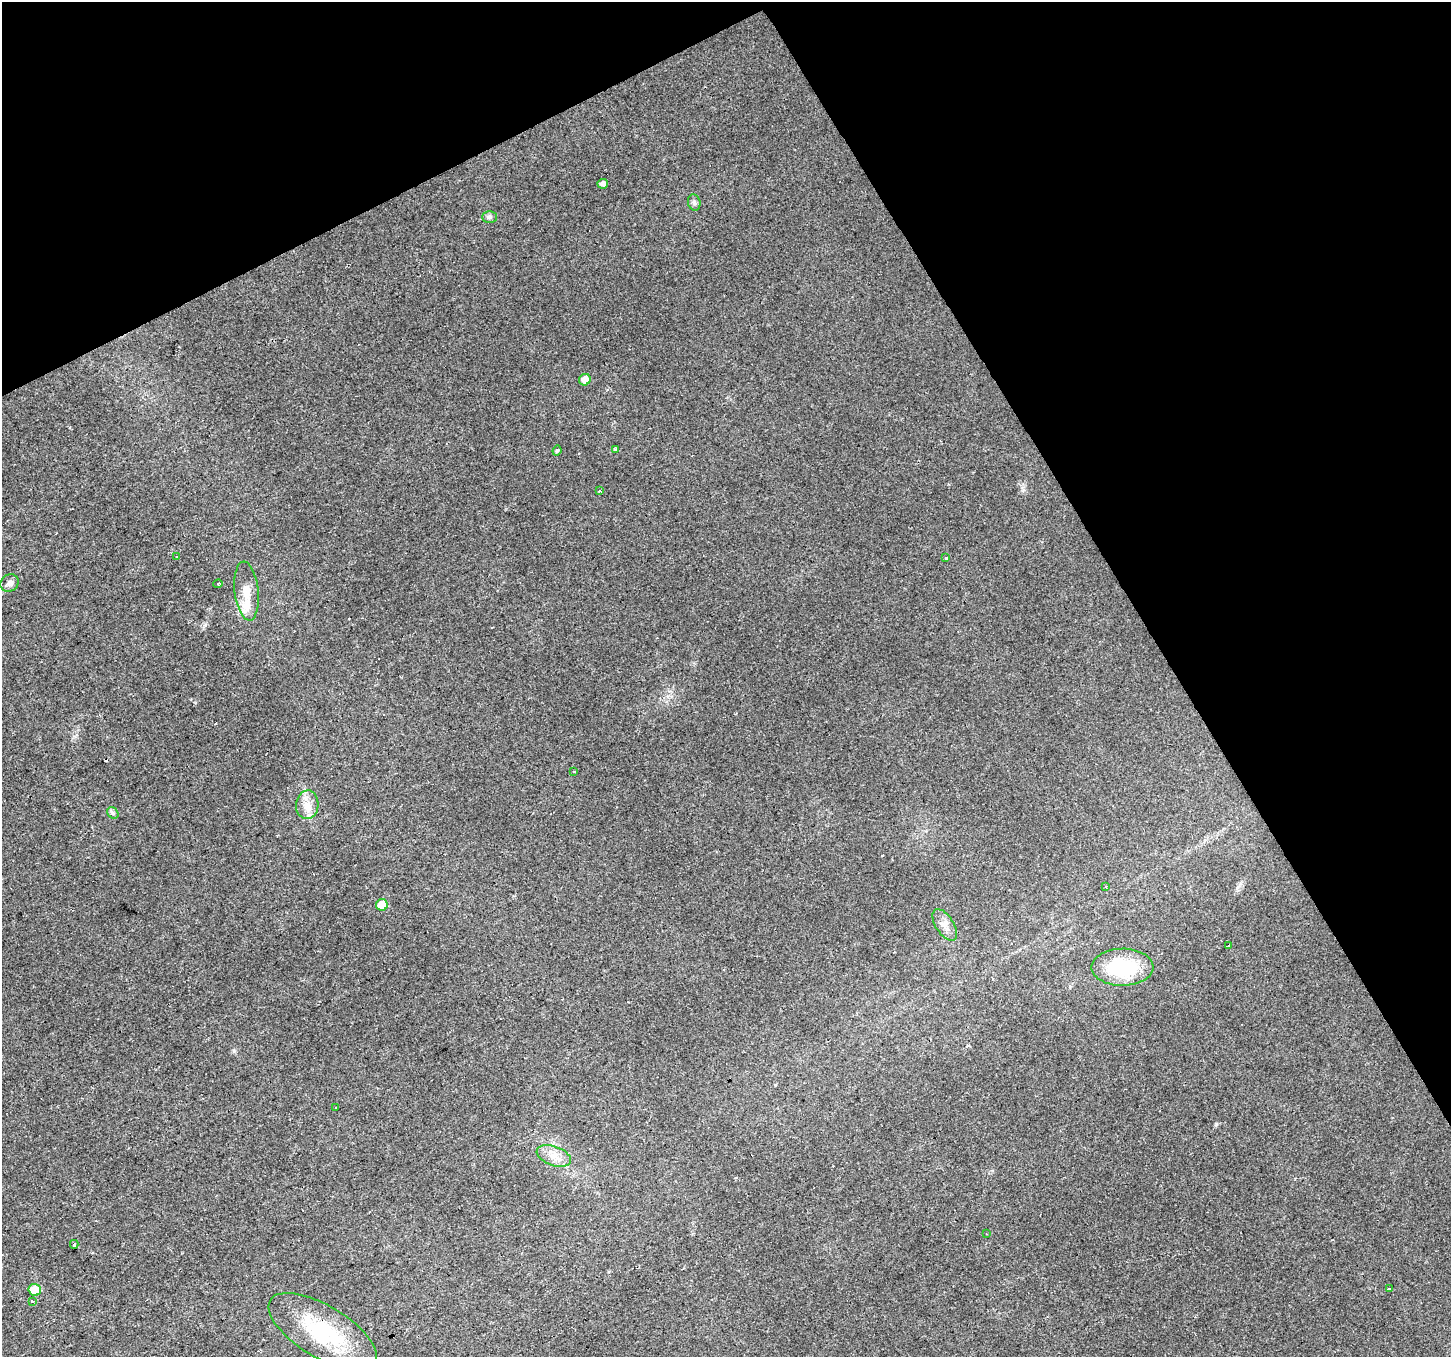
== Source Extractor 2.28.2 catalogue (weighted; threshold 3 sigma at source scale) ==
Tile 3 of 4 x 4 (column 3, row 1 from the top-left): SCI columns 2898-4346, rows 4171-5525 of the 5796 x 5687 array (HDU 1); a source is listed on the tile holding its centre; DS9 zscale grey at full resolution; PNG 1453 x 1359 px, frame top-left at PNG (2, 2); each listed source drawn as its Kron ellipse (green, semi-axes under 4 px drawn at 4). Shown black and unused: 28% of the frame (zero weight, under 2 of 3 exposures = <1% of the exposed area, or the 3 px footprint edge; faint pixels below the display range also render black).
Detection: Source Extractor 2.28.2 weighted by HDU 2 'WHT'; one run over the whole footprint, this tile lists its part. Background 0.0148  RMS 0.006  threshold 0.0271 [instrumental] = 3 sigma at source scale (4.5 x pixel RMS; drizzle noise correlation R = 1.50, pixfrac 1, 0.0396/0.0396 arcsec/px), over >= 5 px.
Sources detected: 40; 12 cosmic-ray / hot-pixel residue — neither listed nor drawn; the other 28 listed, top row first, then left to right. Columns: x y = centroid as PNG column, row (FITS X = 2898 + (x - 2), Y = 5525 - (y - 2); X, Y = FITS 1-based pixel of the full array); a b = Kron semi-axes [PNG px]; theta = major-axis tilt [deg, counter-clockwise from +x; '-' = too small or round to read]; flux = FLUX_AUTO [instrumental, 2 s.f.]
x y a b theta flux
603 184 5 5 - 2.3
694 202 8 6 -75 1.6
489 217 7 6 - 1.4
585 380 6 5 - 4.4
615 449 3 3 - 13
557 451 5 3 - 0.85
599 491 3 3 - 1.2
176 557 3 3 - 3
946 557 3 3 - 9.3
9 583 10 8 39 3
218 584 5 4 - 4.7
247 591 29 12 -84 12
574 772 3 2 - 0.87
307 805 14 11 85 6.4
113 813 6 5 - 1.3
1106 886 3 3 - 0.58
382 905 6 6 - 13
945 925 18 9 -57 4.6
1229 945 3 3 - 1.6
1122 967 31 18 1 38
335 1108 3 3 - 4.5
554 1156 18 9 -20 6.9
986 1234 2 2 - 0.44
74 1244 4 3 - 5.9
1389 1288 3 3 - 13
35 1290 6 6 - 15
32 1302 3 3 - 1.7
323 1332 61 26 -31 48
Overlapping masked pixels (flux is a lower limit): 1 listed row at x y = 323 1332
Unlisted compact peaks at least as high as the median listed source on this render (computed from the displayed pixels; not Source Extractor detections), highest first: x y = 1216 1124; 205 625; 1023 490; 234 1051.